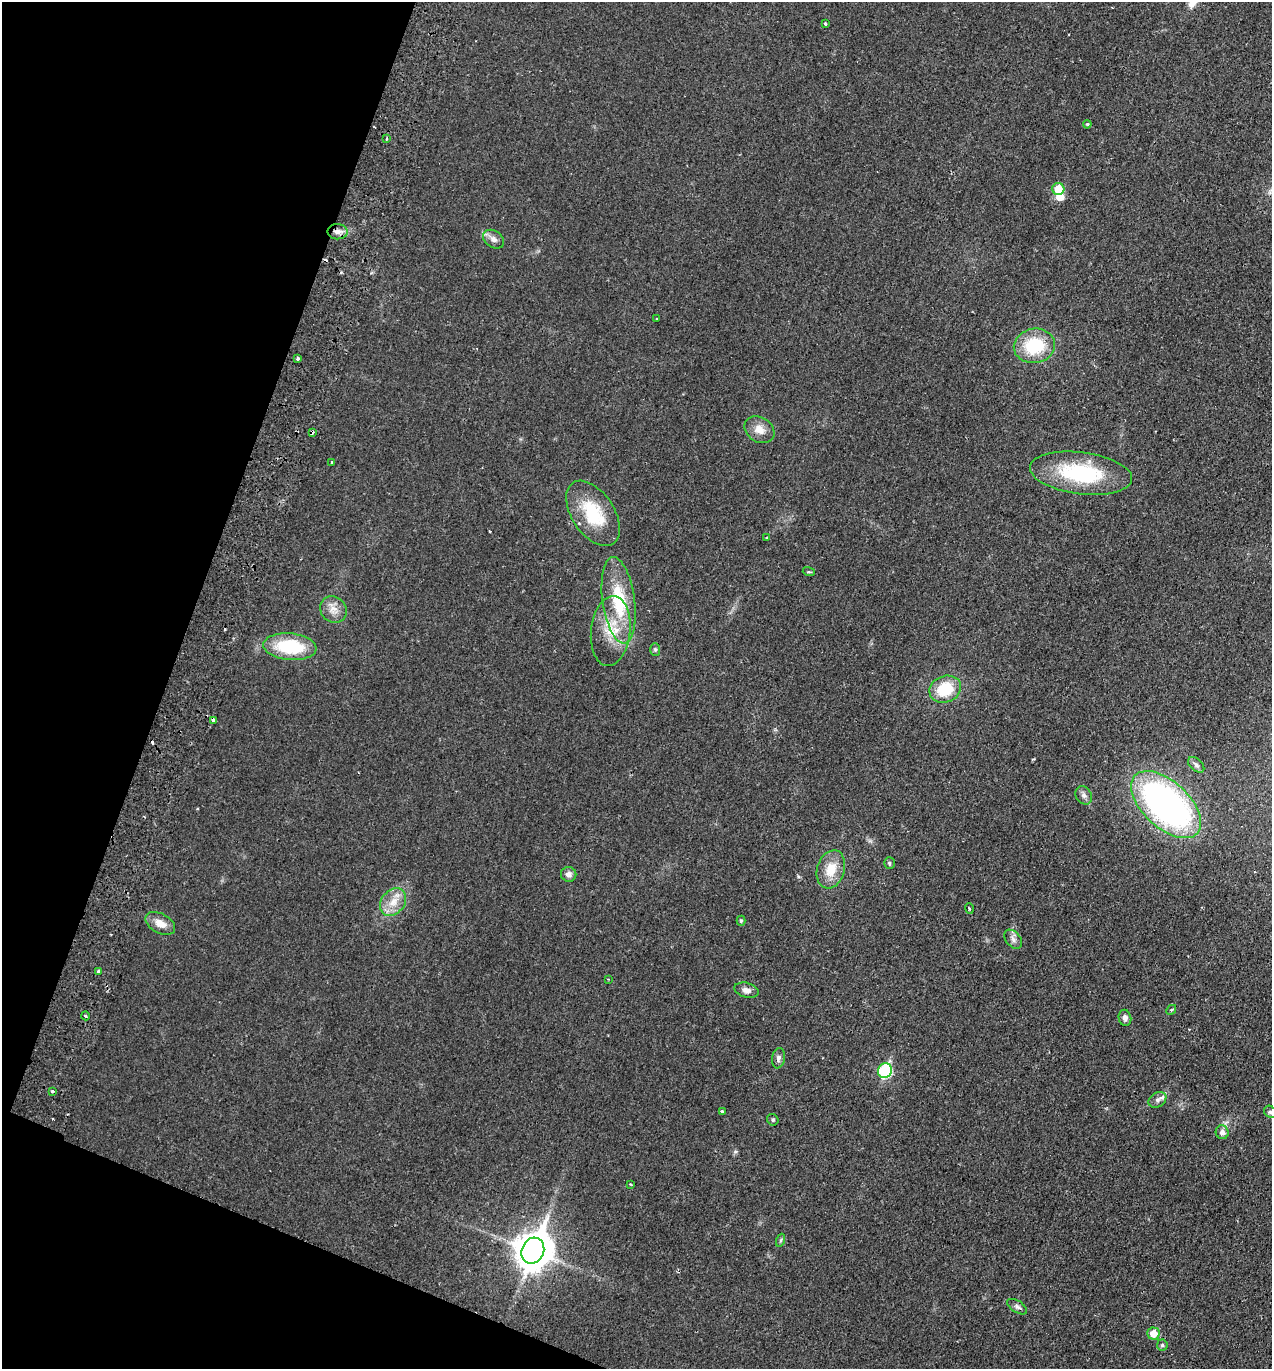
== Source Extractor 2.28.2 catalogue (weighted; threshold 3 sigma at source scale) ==
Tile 9 of 4 x 4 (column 1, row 3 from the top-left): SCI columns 194-1463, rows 1395-2761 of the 5597 x 5520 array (HDU 1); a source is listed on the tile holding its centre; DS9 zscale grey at full resolution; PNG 1274 x 1371 px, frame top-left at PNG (2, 2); each listed source drawn as its Kron ellipse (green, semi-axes under 4 px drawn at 4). Shown black and unused: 18% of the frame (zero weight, under 2 of 3 exposures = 3% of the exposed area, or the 3 px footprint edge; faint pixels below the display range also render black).
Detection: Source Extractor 2.28.2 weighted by HDU 2 'WHT'; one run over the whole footprint, this tile lists its part. Background 0.0415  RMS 0.0052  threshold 0.0233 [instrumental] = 3 sigma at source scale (4.5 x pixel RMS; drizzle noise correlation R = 1.50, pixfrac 1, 0.05/0.05 arcsec/px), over >= 5 px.
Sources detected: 61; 1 inside a brighter object's white glare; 6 cosmic-ray / hot-pixel residue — neither listed nor drawn; the other 54 listed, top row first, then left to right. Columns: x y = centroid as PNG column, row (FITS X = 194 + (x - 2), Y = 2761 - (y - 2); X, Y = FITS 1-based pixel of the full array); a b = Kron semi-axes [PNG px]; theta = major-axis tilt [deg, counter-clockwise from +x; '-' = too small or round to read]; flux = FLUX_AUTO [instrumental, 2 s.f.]
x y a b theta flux
825 24 3 3 - 1.3
1087 124 4 3 - 0.57
386 139 3 2 - 0.64
1058 189 6 6 - 10
337 232 10 7 -1 3.3
494 239 11 8 -34 2.9
657 319 3 3 - 1.2
1034 346 21 17 9 25
298 358 3 3 - 1.1
759 430 16 12 -32 5.5
312 433 4 3 - 2.1
332 463 3 3 - 1.6
1081 473 51 21 -7 45
593 513 36 21 -56 25
767 538 3 3 - 2.1
809 572 6 4 -17 0.62
619 600 43 16 -82 29
333 609 14 12 -45 5
611 631 35 19 84 17
290 647 27 13 -5 28
655 650 6 5 - 0.93
945 689 16 13 20 18
213 721 4 3 - 3.8
1196 765 9 6 -42 1.5
1084 795 10 7 -55 2.1
1166 805 42 23 -42 170
889 863 6 5 - 0.86
831 869 19 13 73 10
569 874 8 7 - 2.5
393 902 15 11 50 7
969 909 5 3 - 0.65
741 921 5 4 - 0.73
160 923 16 9 -29 5.4
1013 939 11 7 -52 2.2
99 971 3 3 - 2.3
608 979 2 2 - 0.4
746 990 12 7 -15 2.6
1171 1010 5 4 - 0.63
86 1016 4 3 - 0.64
1125 1018 8 6 -78 1.8
778 1058 10 6 81 1.7
885 1071 7 6 - 49
52 1091 3 3 - 1.8
1157 1100 9 7 34 2.1
722 1111 3 3 - 1.9
1270 1112 7 5 -44 1
773 1120 6 5 - 0.89
1222 1132 7 6 - 2.4
630 1184 4 3 - 0.51
781 1240 6 4 71 0.75
533 1251 13 11 65 1100
1017 1307 11 6 -33 1.6
1153 1333 6 6 - 6.7
1162 1345 5 5 - 0.81
Overlapping masked pixels (flux is a lower limit): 3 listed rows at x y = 337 232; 312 433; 213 721